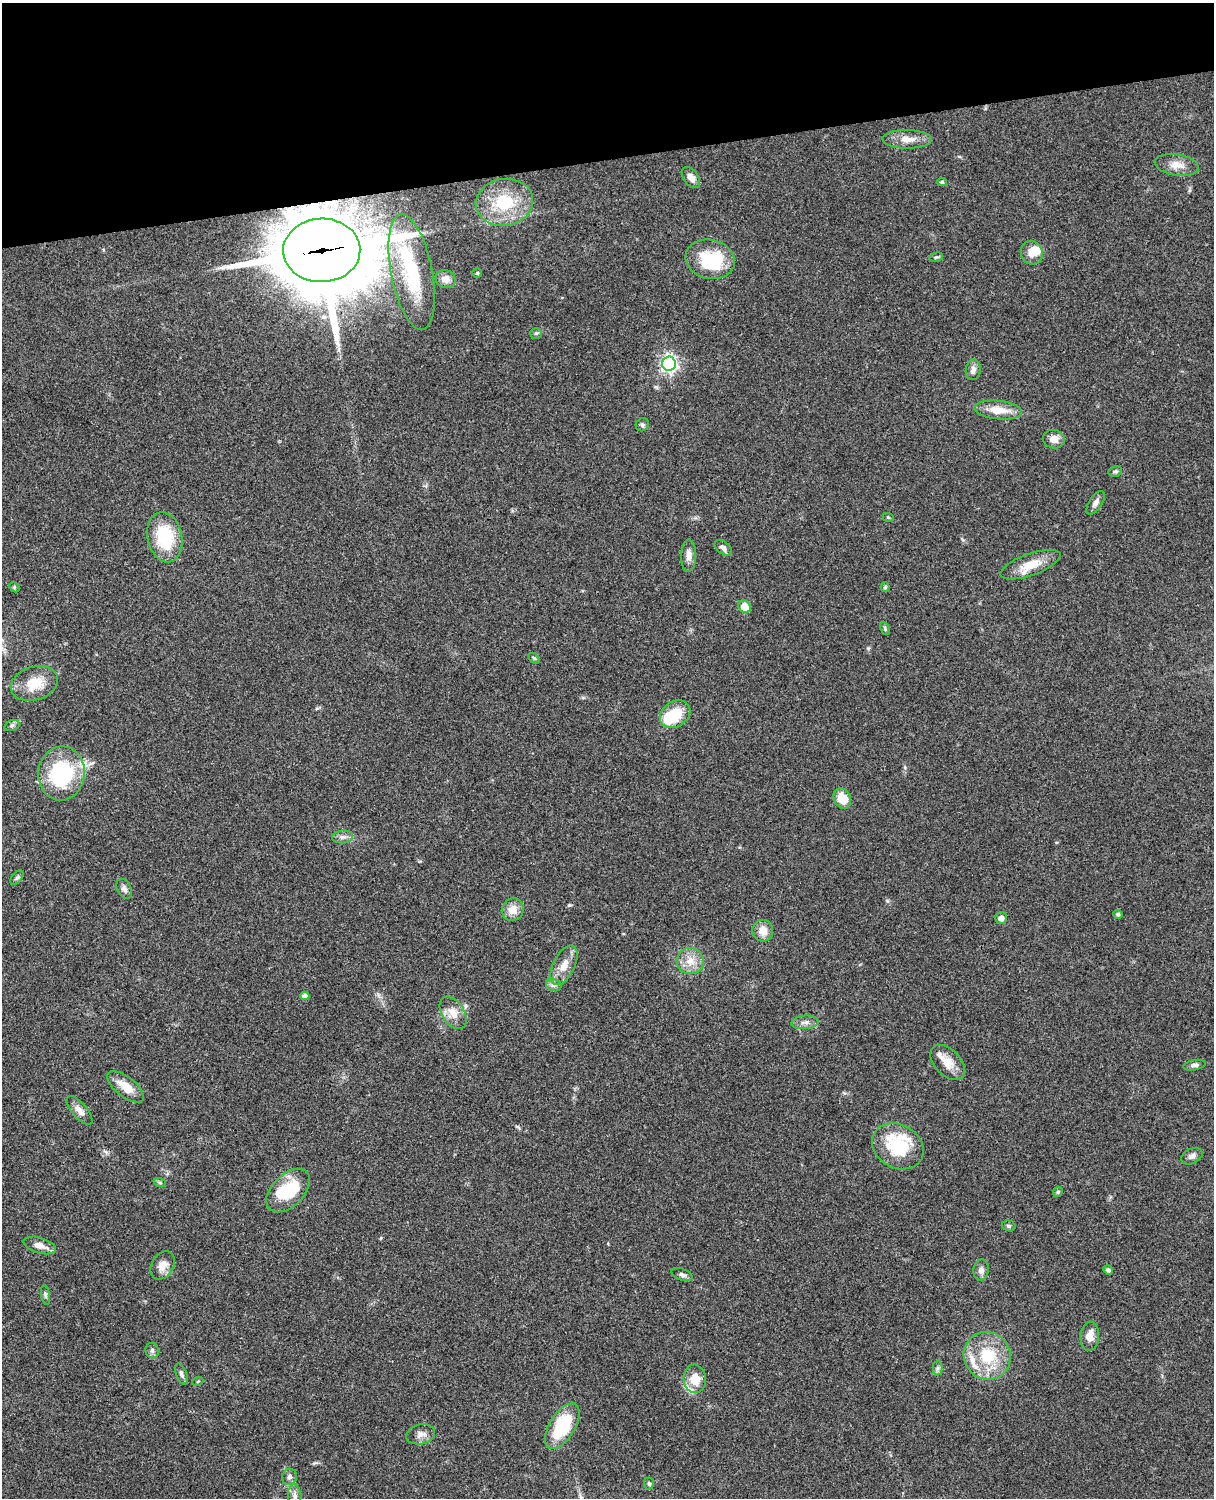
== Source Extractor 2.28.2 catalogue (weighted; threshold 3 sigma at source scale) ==
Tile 3 of 4 x 3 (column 3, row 1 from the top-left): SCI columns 2546-3757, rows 3268-4763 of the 5087 x 4926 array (HDU 1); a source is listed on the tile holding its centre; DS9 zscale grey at full resolution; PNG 1216 x 1500 px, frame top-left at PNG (2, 3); each listed source drawn as its Kron ellipse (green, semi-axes under 4 px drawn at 4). Shown black and unused: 10% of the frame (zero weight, under 3 of 4 exposures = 6% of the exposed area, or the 3 px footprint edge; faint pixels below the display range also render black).
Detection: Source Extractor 2.28.2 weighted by HDU 2 'WHT'; one run over the whole footprint, this tile lists its part. Background 0.0876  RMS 0.0061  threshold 0.0273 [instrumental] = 3 sigma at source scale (4.5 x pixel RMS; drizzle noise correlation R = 1.50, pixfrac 1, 0.05/0.05 arcsec/px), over >= 5 px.
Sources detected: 87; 4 inside a brighter object's white glare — neither listed nor drawn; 7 inside a brighter listed object's ellipse — not listed separately; the other 76 listed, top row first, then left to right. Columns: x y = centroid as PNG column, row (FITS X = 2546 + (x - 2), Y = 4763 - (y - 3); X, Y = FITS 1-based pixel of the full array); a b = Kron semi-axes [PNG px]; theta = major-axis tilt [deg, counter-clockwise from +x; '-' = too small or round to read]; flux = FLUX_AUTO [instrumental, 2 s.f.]
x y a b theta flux
907 139 24 9 -1 7.3
1177 165 22 10 -9 6.8
691 178 12 7 -54 4
942 182 5 4 - 0.95
504 202 29 23 9 29
322 250 38 32 2 5900
1032 253 12 11 - 6.9
936 257 7 4 14 0.89
710 259 25 19 -13 30
412 272 59 20 -79 46
477 273 5 5 - 0.81
446 279 10 9 - 4.6
536 333 6 5 - 0.98
669 364 7 7 - 190
973 370 10 7 82 2.7
998 410 24 9 -6 11
642 425 7 6 - 1.3
1054 439 11 9 -10 5.7
1115 471 7 5 12 1.2
1096 503 13 6 56 2.9
888 517 6 3 -19 0.61
165 537 25 17 -78 32
723 548 10 6 -39 2.5
688 556 16 7 89 3.8
1030 565 31 11 20 12
14 587 5 4 - 0.83
885 587 5 4 - 1.1
745 607 7 6 - 9.7
885 628 7 4 -65 0.92
534 658 6 4 -45 0.81
34 684 24 16 17 14
675 714 16 12 34 16
12 725 8 5 17 1.3
62 773 27 23 83 53
842 798 10 8 -63 12
343 837 10 6 6 2.4
17 878 8 5 51 1.2
124 889 10 7 -62 2.3
513 910 11 11 - 7.3
1118 914 4 4 - 1.4
1001 918 6 5 - 3.7
763 931 11 10 - 6.3
690 961 13 13 - 7.9
564 965 21 10 64 7.6
554 985 8 6 -19 1.6
305 996 4 4 - 3.7
453 1013 18 11 -57 7.2
805 1022 13 7 5 3
948 1062 21 13 -46 9.1
1194 1065 11 5 10 2
126 1087 22 10 -39 9.5
79 1110 18 7 -49 4.2
898 1146 27 21 -29 34
1192 1156 11 7 25 2.5
160 1183 6 4 -19 0.83
288 1191 26 16 45 26
1058 1192 5 4 - 0.78
1009 1226 7 5 -16 1.2
40 1245 16 7 -17 5.4
163 1265 15 11 59 6.1
981 1270 11 7 80 2.9
1108 1270 5 4 - 1.4
682 1275 11 5 -20 1.8
46 1295 10 4 -79 1.2
1090 1336 14 9 85 6.4
152 1351 8 6 -79 1.8
987 1356 24 23 - 27
937 1368 7 5 89 1.4
181 1374 11 5 -69 1.8
695 1379 14 11 -85 8.9
198 1381 5 3 - 0.57
562 1426 26 12 58 32
421 1434 14 10 12 3.9
289 1477 8 7 - 2.2
649 1484 6 5 - 0.9
295 1496 11 6 -85 2.3
Overlapping masked pixels (flux is a lower limit): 1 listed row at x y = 322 250
Unlisted compact peaks at least as high as the median listed source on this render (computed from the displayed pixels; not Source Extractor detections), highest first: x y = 569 905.